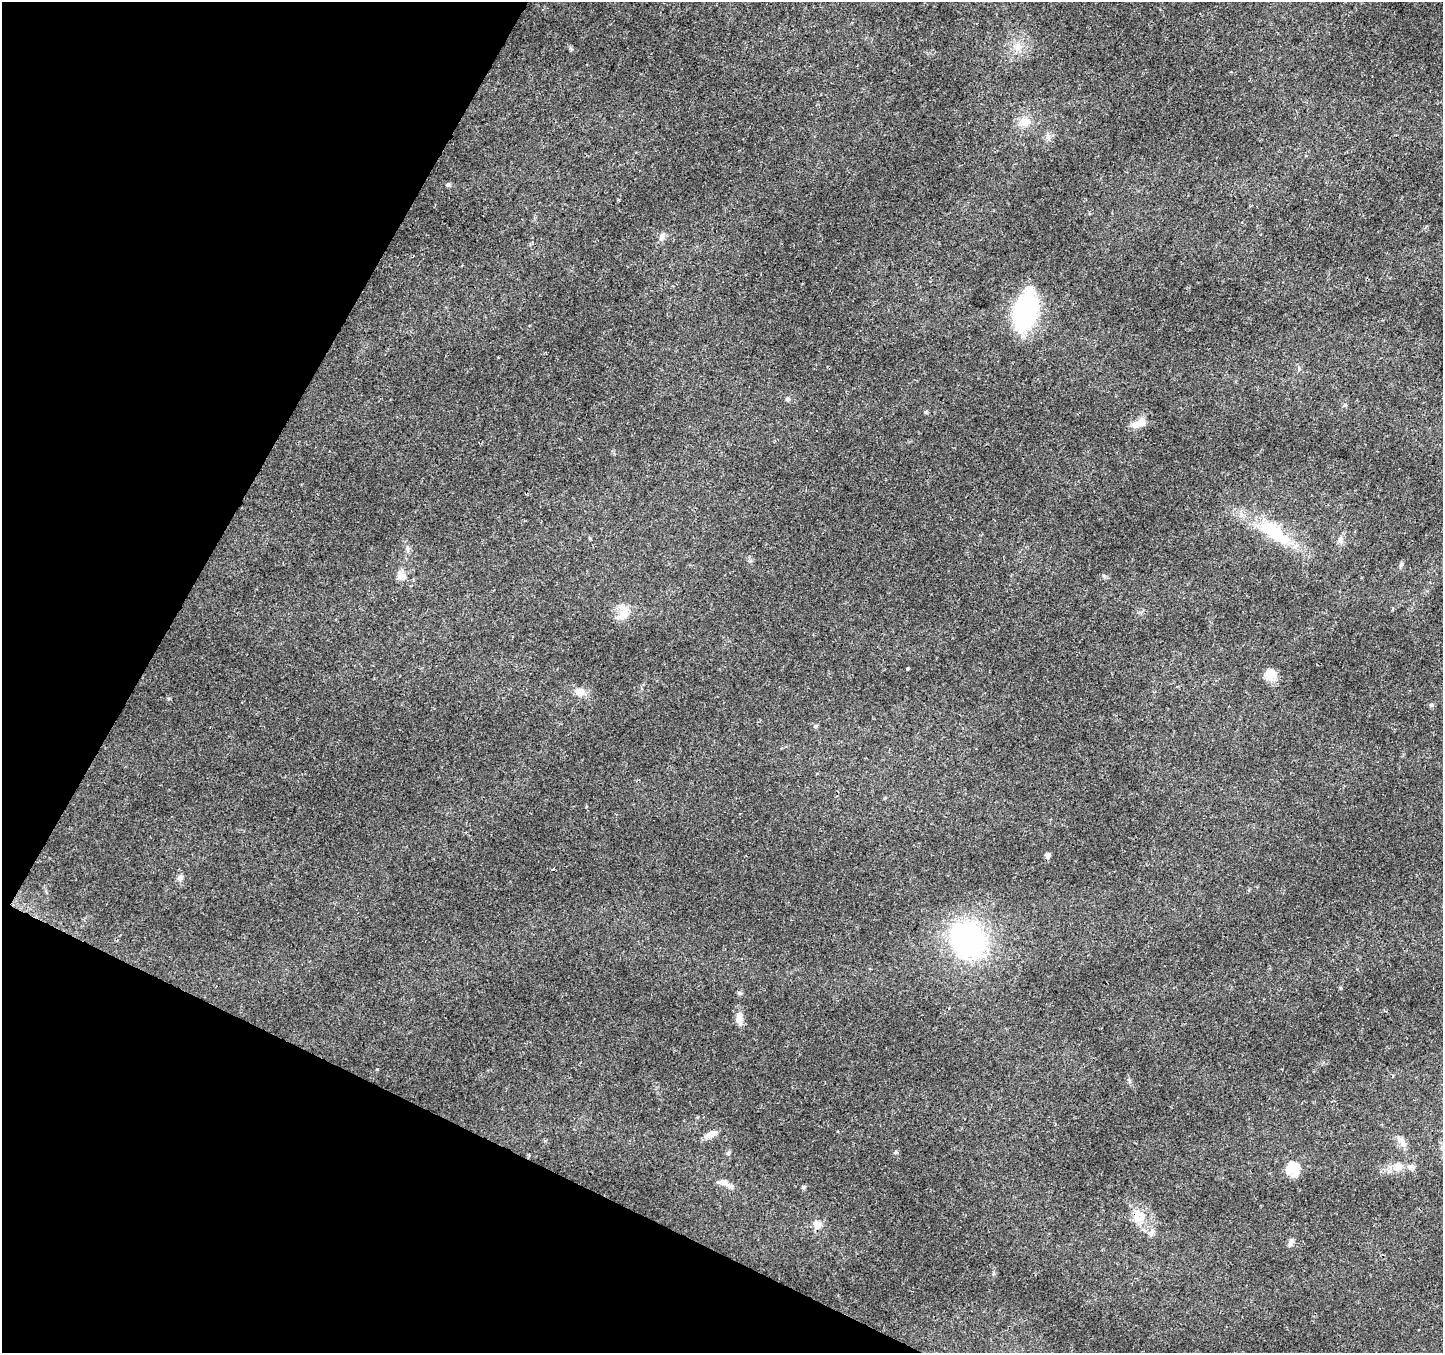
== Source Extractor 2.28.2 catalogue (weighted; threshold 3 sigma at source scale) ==
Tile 9 of 4 x 4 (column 1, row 3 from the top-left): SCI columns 11-1451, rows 1619-2969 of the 5777 x 5873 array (HDU 1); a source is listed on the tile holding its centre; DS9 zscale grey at full resolution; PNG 1445 x 1355 px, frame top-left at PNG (2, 2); no overlay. Shown black and unused: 23% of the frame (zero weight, under 3 of 4 exposures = <1% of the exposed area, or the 3 px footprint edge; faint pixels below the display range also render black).
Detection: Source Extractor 2.28.2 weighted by HDU 2 'WHT'; one run over the whole footprint, this tile lists its part. Background 0.0298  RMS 0.0024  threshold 0.0108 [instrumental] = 3 sigma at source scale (4.5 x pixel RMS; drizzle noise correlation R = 1.50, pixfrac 1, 0.0396/0.0396 arcsec/px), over >= 5 px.
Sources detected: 42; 2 inside a brighter object's white glare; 1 cosmic-ray / hot-pixel residue — not listed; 2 inside a brighter listed object's ellipse — not listed separately; the other 37 listed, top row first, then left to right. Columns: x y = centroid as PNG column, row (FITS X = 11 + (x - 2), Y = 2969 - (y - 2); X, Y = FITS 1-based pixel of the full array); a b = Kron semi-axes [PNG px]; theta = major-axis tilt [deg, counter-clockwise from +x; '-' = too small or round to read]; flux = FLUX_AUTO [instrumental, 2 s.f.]
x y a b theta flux
1017 48 9 7 -77 1.3
1024 122 15 12 -26 2.6
448 185 5 5 - 0.38
662 236 10 8 62 1.2
1025 313 29 18 76 32
1299 368 7 3 90 0.37
787 399 6 5 - 0.48
926 412 6 4 88 0.31
1136 424 18 10 24 2.1
1274 532 54 20 -36 13
1340 541 9 6 85 0.82
408 548 6 6 - 0.55
401 576 15 10 -50 1.8
624 612 21 13 85 3.2
908 669 3 3 - 0.53
1270 674 12 9 52 3.8
579 692 12 10 -5 2.2
1431 705 6 5 - 0.41
815 726 7 4 20 0.36
1048 855 5 5 - 1.1
180 878 8 7 - 0.83
968 939 40 34 -50 44
739 993 6 5 - 0.43
739 1018 16 8 -88 2.2
710 1135 15 7 30 1.7
1400 1139 13 5 -16 1.1
896 1152 5 5 - 0.33
728 1153 6 4 70 0.33
1397 1166 12 10 33 2.7
1412 1166 12 6 1 0.96
1290 1169 22 13 4 4.8
730 1186 15 7 -20 1.2
803 1187 6 4 21 0.38
1137 1215 23 13 -68 4.2
817 1224 11 9 -66 1.9
1151 1233 13 7 63 1.2
1291 1242 10 6 58 0.85
Unlisted compact peaks at least as high as the median listed source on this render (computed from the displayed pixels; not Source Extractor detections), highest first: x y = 1104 576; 377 1069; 1401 564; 1345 405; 1129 1080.